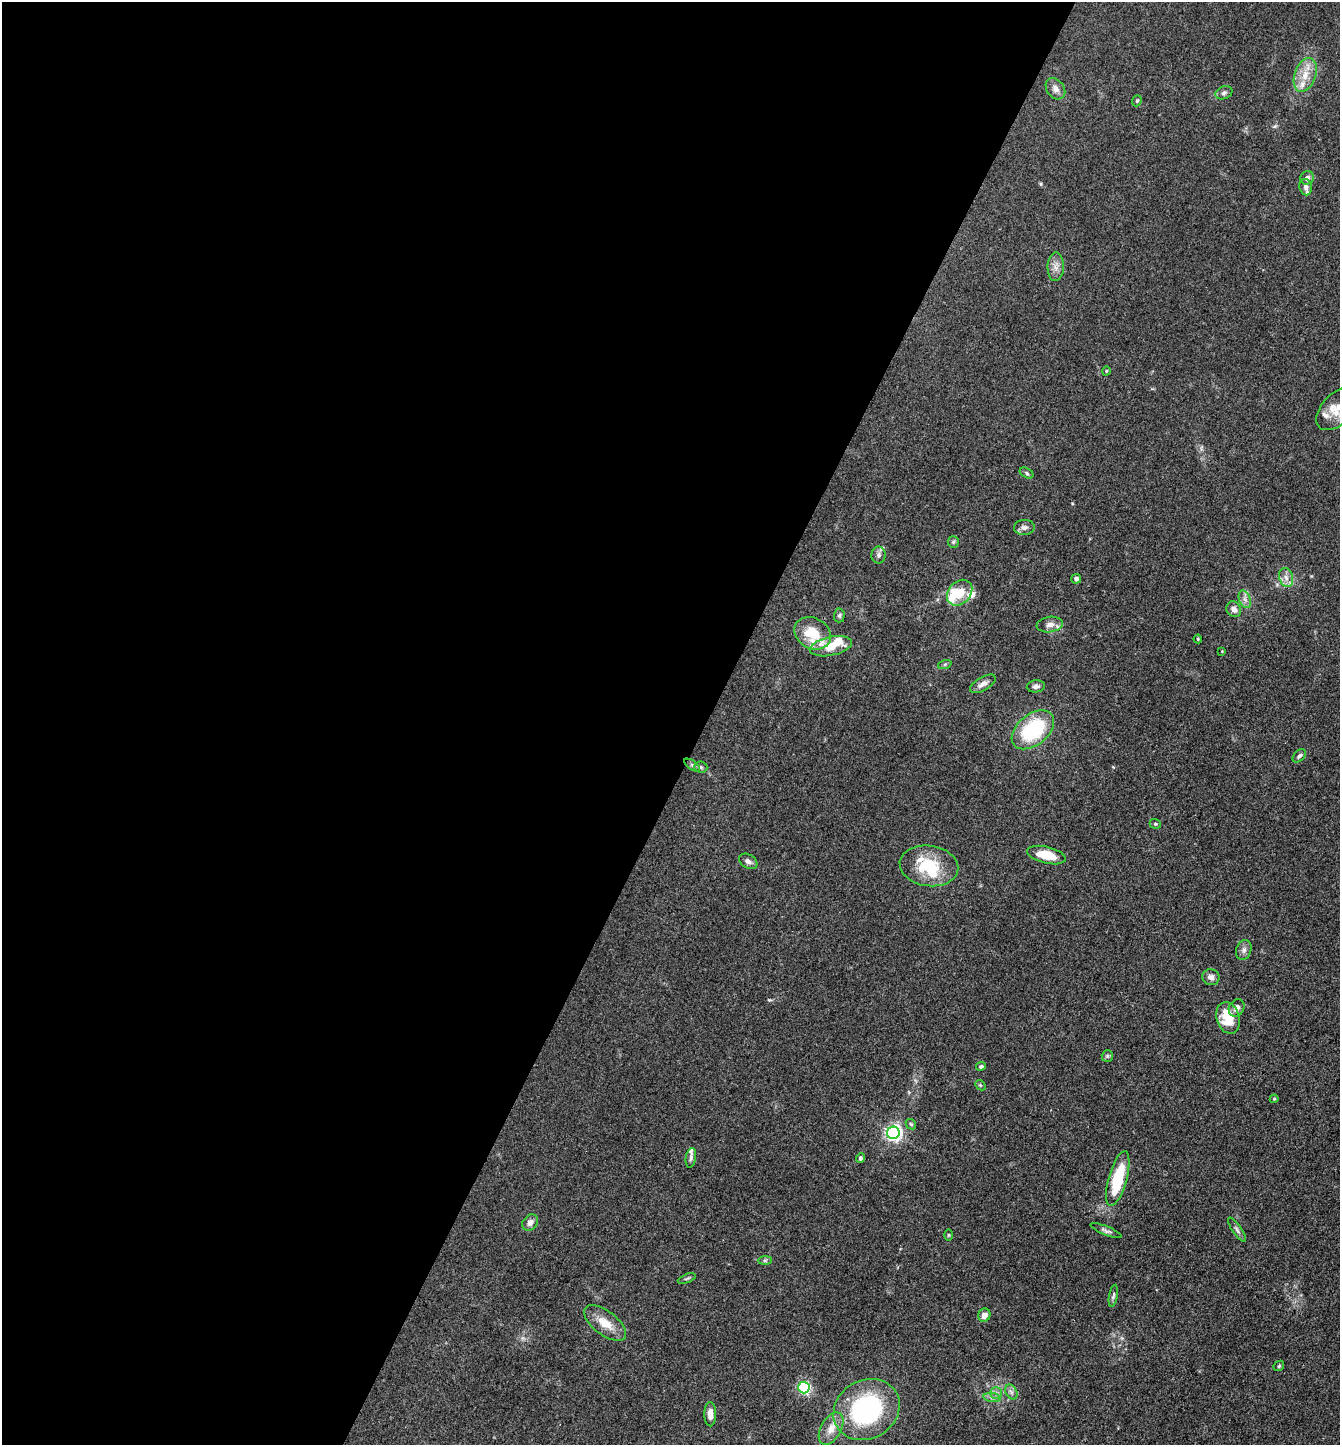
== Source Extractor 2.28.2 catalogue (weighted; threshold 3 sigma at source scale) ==
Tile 5 of 4 x 4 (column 1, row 2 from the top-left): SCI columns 286-1623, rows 2888-4330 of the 5783 x 5774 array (HDU 1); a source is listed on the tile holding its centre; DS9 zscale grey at full resolution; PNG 1342 x 1447 px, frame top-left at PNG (2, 2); each listed source drawn as its Kron ellipse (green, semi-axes under 4 px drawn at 4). Shown black and unused: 53% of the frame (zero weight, under 3 of 4 exposures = <1% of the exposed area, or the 3 px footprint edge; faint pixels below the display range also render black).
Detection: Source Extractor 2.28.2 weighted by HDU 2 'WHT'; one run over the whole footprint, this tile lists its part. Background 0.0821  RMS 0.0064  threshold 0.0288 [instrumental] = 3 sigma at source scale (4.5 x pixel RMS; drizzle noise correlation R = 1.50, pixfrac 1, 0.05/0.05 arcsec/px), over >= 5 px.
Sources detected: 75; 1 inside a brighter object's white glare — neither listed nor drawn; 9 inside a brighter listed object's ellipse — not listed separately; the other 65 listed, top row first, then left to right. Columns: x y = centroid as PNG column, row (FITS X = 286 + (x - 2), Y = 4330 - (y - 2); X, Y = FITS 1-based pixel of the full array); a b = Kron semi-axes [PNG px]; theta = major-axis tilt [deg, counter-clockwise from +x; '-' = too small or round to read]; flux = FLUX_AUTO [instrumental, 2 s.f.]
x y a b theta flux
1305 75 17 10 70 9.4
1055 89 12 8 -53 3.6
1224 93 9 6 22 1.9
1137 101 6 4 68 0.92
1307 178 7 6 - 2.5
1306 187 8 6 -78 2.2
1056 267 14 8 88 4.1
1106 371 5 3 - 0.51
1337 409 26 15 46 11
1027 473 7 5 -30 1.1
1024 527 10 7 3 2.6
953 542 6 5 - 1.1
878 555 8 7 - 2.3
1286 577 10 7 -72 3.4
1076 579 5 5 - 2
960 593 14 11 46 13
1245 599 9 5 -70 2.6
1234 609 8 7 - 3.4
839 615 7 5 88 1.3
1050 624 13 7 8 3.9
813 633 19 15 -28 20
1198 639 4 4 - 0.59
831 646 21 9 12 13
1222 651 3 3 - 0.47
945 664 7 4 19 0.98
983 684 14 6 31 3.7
1036 686 9 6 6 2
1033 730 24 15 39 51
1299 756 8 5 44 1.6
692 765 9 4 -36 1.5
701 767 6 5 - 1.3
1155 824 6 4 -20 0.95
1046 855 20 8 -14 14
748 861 10 7 -32 2.3
929 866 29 20 -8 30
1244 950 10 7 72 2.5
1211 977 8 8 - 3
1237 1008 9 7 61 3.3
1228 1018 16 11 -73 17
1107 1056 6 5 - 1
981 1066 5 4 - 1.1
980 1085 6 4 -44 0.89
1274 1099 4 4 - 0.66
911 1124 6 4 -44 0.94
893 1133 6 6 - 200
691 1158 10 5 80 1.8
860 1158 5 4 - 1
1118 1179 28 9 74 31
530 1222 9 7 50 3.4
1237 1230 14 4 -55 1.9
1106 1231 16 4 -22 1.8
948 1235 6 4 90 0.75
765 1261 7 4 1 1
687 1279 9 3 21 0.99
1113 1296 11 4 81 1.4
984 1315 7 6 - 4.1
605 1323 25 12 -37 11
1279 1366 6 4 45 0.88
804 1387 6 5 - 92
1011 1392 8 5 -59 1.9
996 1393 6 6 - 1.7
992 1398 9 4 -8 2
866 1409 34 29 31 94
710 1414 12 6 90 4.6
831 1429 18 10 61 7.2
Isophote crosses this tile's border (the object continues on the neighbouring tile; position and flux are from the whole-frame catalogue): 1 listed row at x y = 1337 409